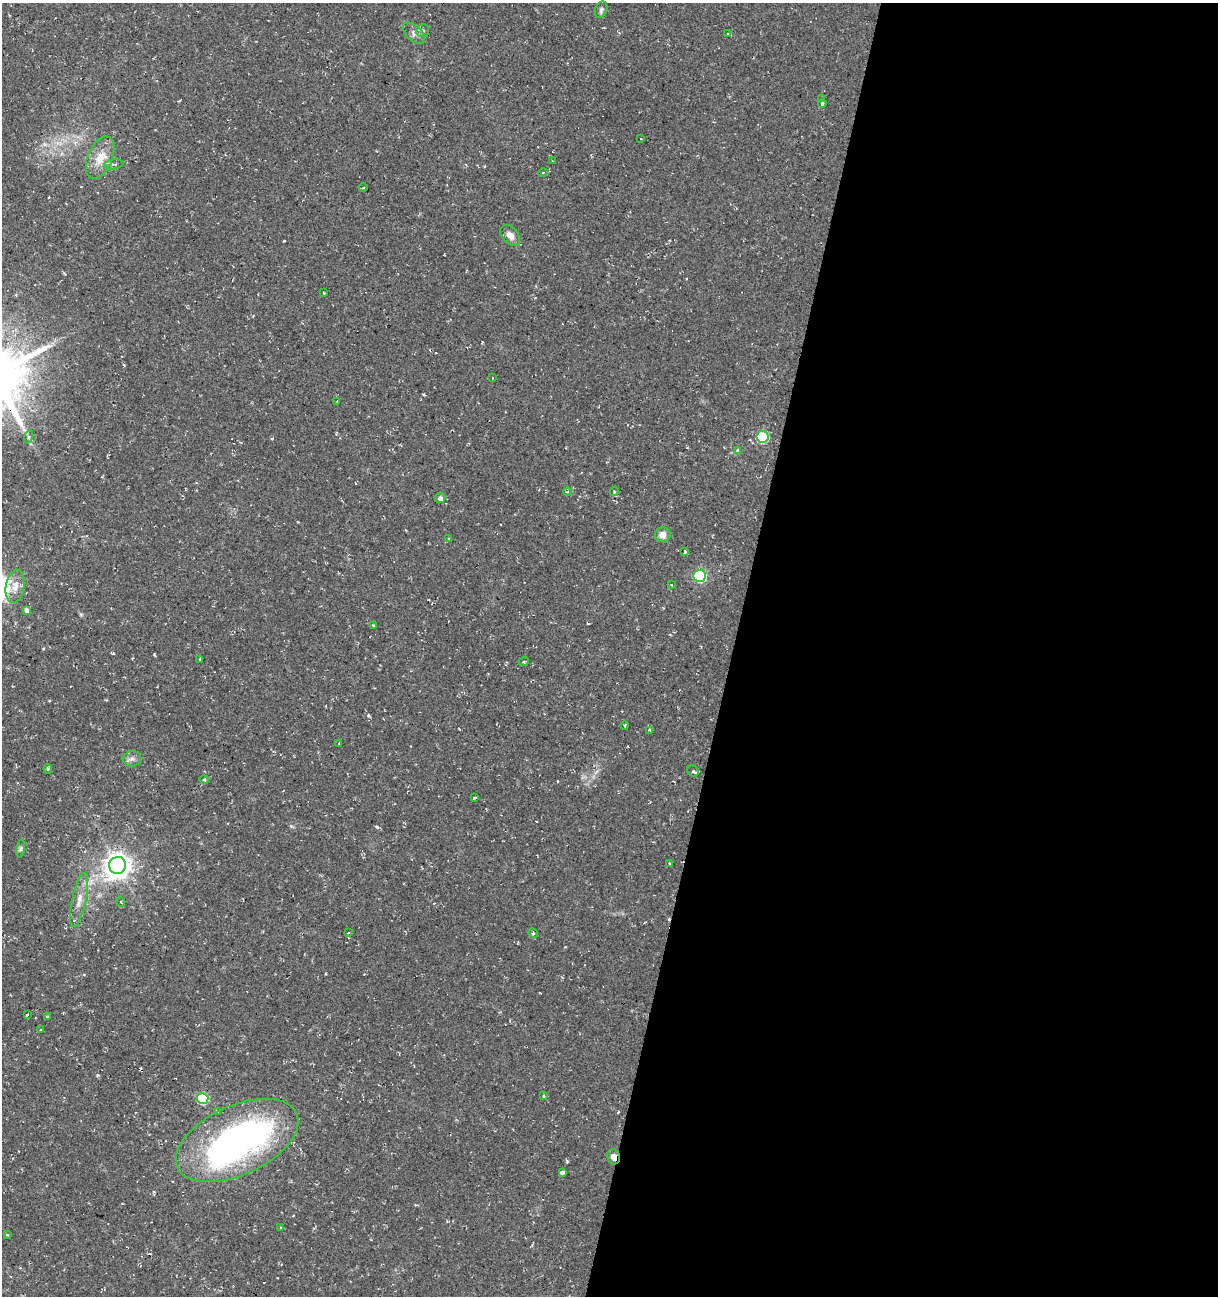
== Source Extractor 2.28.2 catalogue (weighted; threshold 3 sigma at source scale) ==
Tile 12 of 4 x 4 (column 4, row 3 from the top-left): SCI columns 3927-5142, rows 1295-2588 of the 5362 x 5188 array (HDU 1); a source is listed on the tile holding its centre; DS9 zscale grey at full resolution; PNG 1220 x 1298 px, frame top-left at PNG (2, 3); each listed source drawn as its Kron ellipse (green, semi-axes under 4 px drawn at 4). Shown black and unused: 40% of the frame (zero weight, under 2 of 3 exposures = <1% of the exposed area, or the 3 px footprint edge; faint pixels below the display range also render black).
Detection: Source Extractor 2.28.2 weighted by HDU 2 'WHT'; one run over the whole footprint, this tile lists its part. Background 0.0395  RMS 0.004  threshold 0.0181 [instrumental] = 3 sigma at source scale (4.5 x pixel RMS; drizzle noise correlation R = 1.50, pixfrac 1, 0.0396/0.0396 arcsec/px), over >= 5 px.
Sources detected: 67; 1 inside a brighter object's white glare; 8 cosmic-ray / hot-pixel residue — neither listed nor drawn; the other 58 listed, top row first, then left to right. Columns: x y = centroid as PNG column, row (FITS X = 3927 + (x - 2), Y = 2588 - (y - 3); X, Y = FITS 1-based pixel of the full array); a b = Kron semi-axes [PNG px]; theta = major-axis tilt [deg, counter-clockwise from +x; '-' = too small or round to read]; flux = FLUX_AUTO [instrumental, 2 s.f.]
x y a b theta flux
601 10 8 6 71 1
423 31 6 6 - 0.94
414 33 13 7 -43 2
727 33 3 2 - 0.39
822 99 4 2 - 0.39
822 103 4 3 - 1.5
641 138 3 2 - 0.47
100 158 22 12 67 6.7
552 161 3 2 - 0.54
113 164 10 5 9 1.4
543 173 5 3 - 0.35
363 187 4 3 - 0.54
510 235 12 7 -48 2.8
324 293 3 2 - 0.57
492 378 3 3 - 0.64
337 401 3 2 - 0.29
28 437 7 4 71 0.66
762 437 6 5 - 35
737 450 4 3 - 1.6
614 491 5 4 - 0.52
567 492 4 3 - 0.39
440 498 5 5 - 1.5
663 535 8 7 - 2.9
449 539 3 3 - 0.46
685 552 3 3 - 1.9
699 576 6 6 - 44
672 585 4 2 - 0.28
15 586 17 9 80 4.4
27 610 4 3 - 11
373 625 3 2 - 0.41
200 660 3 3 - 0.8
524 661 5 3 - 0.44
625 726 4 2 - 0.4
649 730 4 3 - 0.65
339 743 3 3 - 0.71
132 759 9 7 6 1.6
48 769 4 4 - 0.55
693 771 6 5 - 0.86
204 780 4 3 - 0.49
474 798 3 2 - 0.44
21 849 9 4 81 0.84
670 863 2 2 - 0.37
118 865 8 8 - 350
79 900 28 7 78 4.8
121 902 5 3 - 0.49
348 933 3 2 - 0.28
533 933 5 4 - 0.55
27 1014 3 3 - 0.96
47 1017 4 2 - 0.72
41 1030 3 3 - 0.4
544 1096 3 3 - 0.6
202 1098 6 5 - 28
217 1111 3 2 - 0.45
237 1140 65 34 25 140
613 1157 7 6 - 2.5
563 1172 4 3 - 5.4
281 1228 4 3 - 0.48
7 1235 4 3 - 0.36
Overlapping masked pixels (flux is a lower limit): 1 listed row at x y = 613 1157
Unlisted compact peaks at least as high as the median listed source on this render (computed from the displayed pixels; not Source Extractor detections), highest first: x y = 98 1075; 377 827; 154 654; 368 715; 284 241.